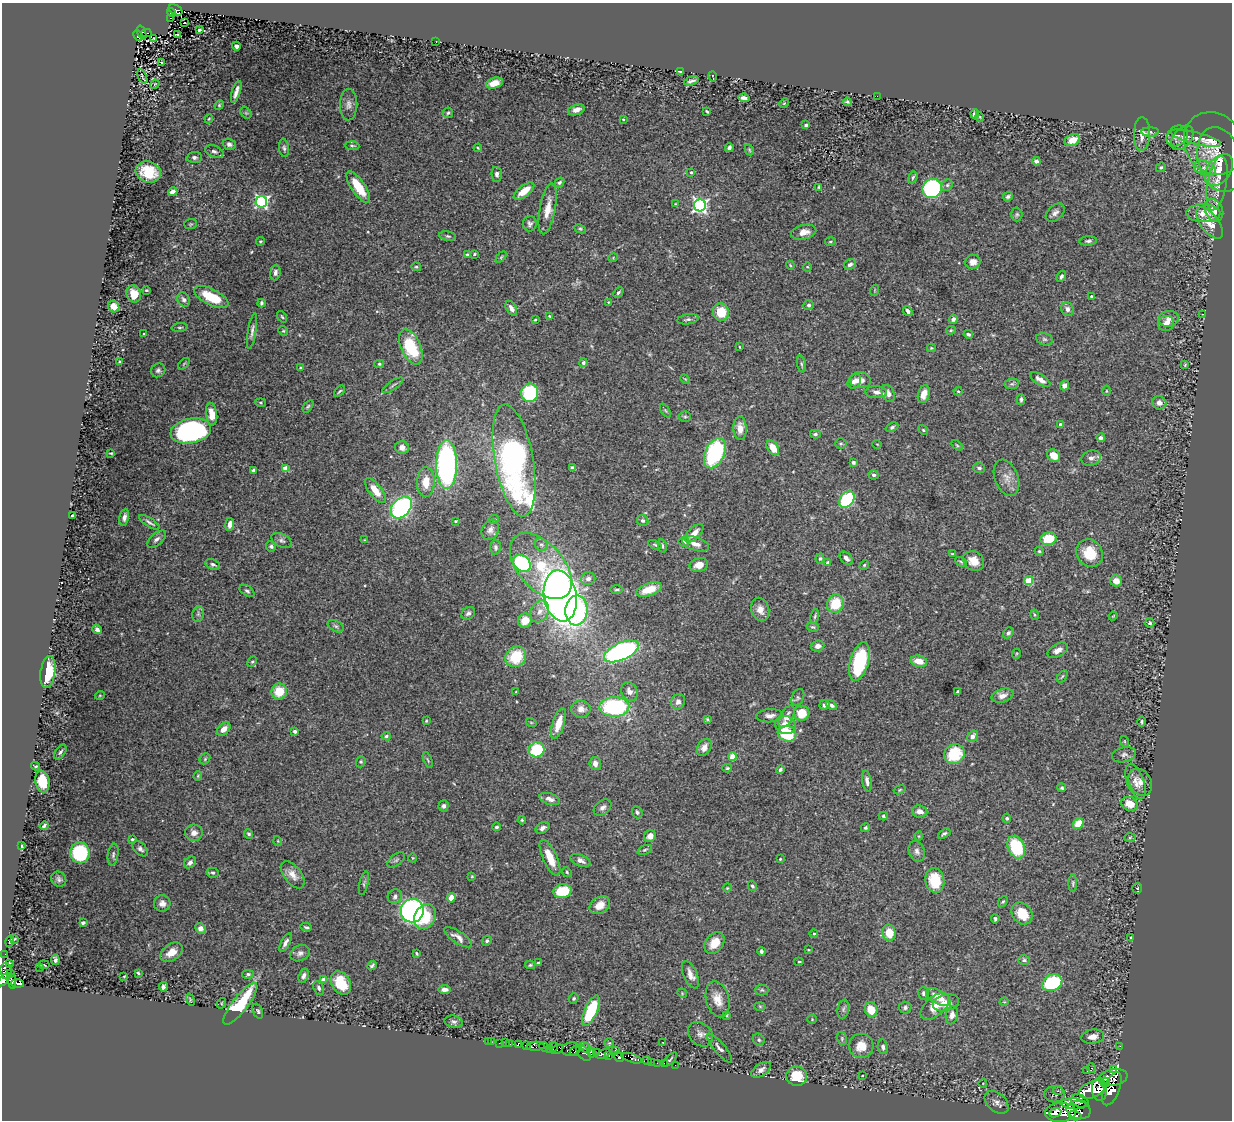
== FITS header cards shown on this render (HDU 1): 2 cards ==
NAXIS1  =                 1230
NAXIS2  =                 1118

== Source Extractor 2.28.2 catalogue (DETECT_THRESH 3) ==
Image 1230 x 1118 px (HDU 1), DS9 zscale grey, 1 PNG px = 1 image px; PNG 1234 x 1122 px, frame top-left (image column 1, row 1118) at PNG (2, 3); each listed source drawn as its Kron ellipse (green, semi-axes under 4 px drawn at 4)
Background 0.464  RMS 0.015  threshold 0.0447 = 3 sigma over >= 5 px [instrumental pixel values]
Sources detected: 480; all 480 listed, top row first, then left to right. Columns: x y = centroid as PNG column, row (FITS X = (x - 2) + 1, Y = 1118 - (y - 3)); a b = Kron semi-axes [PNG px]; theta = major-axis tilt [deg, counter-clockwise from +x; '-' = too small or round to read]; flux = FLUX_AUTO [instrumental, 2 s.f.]
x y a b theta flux
175 10 7 5 -29 23
171 13 5 4 - 49
170 18 3 2 - 3.6
184 22 3 2 - 1.5
199 30 3 3 - 2.3
142 32 7 4 -69 37
147 33 5 3 - 3.5
177 35 3 2 - 0.77
138 36 6 4 -66 46
154 38 3 2 - 0.71
436 41 2 2 - 0.62
236 46 4 3 - 2.9
161 62 3 2 - 0.64
681 72 4 3 - 2.7
142 76 8 2 -65 1.3
713 76 5 2 - 0.69
691 81 7 3 17 2.5
494 83 9 5 16 8.7
155 84 5 3 - 0.86
236 92 11 3 73 5.4
877 96 2 2 - 25
744 98 5 4 - 4.5
847 102 4 3 - 2
784 103 5 4 - 0.9
219 105 5 4 - 1.2
349 105 16 8 89 6.2
576 110 8 5 17 6.8
707 111 4 2 - 1.2
246 113 6 5 - 1.7
448 113 5 5 - 1.7
975 114 4 4 - 3.1
980 117 5 3 - 0.84
209 119 4 4 - 0.91
623 119 3 3 - 1
806 125 4 3 - 2.3
1150 132 9 4 0 2.2
1142 134 17 8 88 9.4
1177 136 12 9 40 4.7
1182 138 14 8 50 6.1
1196 138 26 6 -14 5.8
1072 140 8 5 25 12
1214 143 32 28 -54 29
229 144 7 5 -20 2.9
352 146 7 3 -3 1.5
284 148 9 5 -82 2.3
478 148 4 3 - 0.87
729 148 4 4 - 3
749 150 5 4 - 1.2
214 151 9 6 -21 3.3
194 157 8 5 4 2.5
1220 160 33 21 -75 26
1036 161 4 4 - 3.7
1161 167 5 4 - 1.6
1205 168 11 7 -19 6.3
1219 170 18 11 54 10
148 172 13 10 -18 31
691 172 3 3 - 1.3
497 174 7 5 -87 3.4
913 177 6 4 69 1.6
559 182 5 4 - 1.9
1217 183 27 9 79 15
947 185 6 5 - 2.3
358 187 18 6 -56 28
819 187 3 3 - 1.4
932 188 10 9 - 150
524 191 12 5 37 20
173 192 5 4 - 6.6
1008 197 5 4 - 2.1
261 202 6 5 - 210
675 204 4 2 - 0.66
700 205 6 6 - 280
548 209 26 8 80 15
1214 210 11 9 -65 10
1055 213 11 7 42 4.4
1203 213 17 9 0 11
1017 214 7 5 89 1.9
1210 223 18 9 -53 13
191 224 6 5 - 1.3
530 224 8 7 - 2.9
580 229 6 4 -26 1.4
804 232 13 7 13 8.3
448 236 8 4 -11 1.9
260 241 4 3 - 1
830 241 5 3 - 1.1
1088 241 9 4 6 2.4
474 254 3 3 - 1.3
467 255 4 3 - 1.4
501 257 6 4 46 1.3
613 258 5 3 - 0.77
973 262 7 7 - 7.3
850 264 6 5 - 3.3
790 265 4 3 - 0.91
416 267 5 4 - 1.2
807 267 4 4 - 1
275 273 8 5 83 3.5
1061 276 6 4 59 2.2
146 290 3 2 - 1
875 290 5 3 - 0.86
618 292 6 3 45 1.7
134 294 8 7 - 11
1091 296 3 3 - 1.2
211 297 19 8 -26 32
184 299 7 6 - 3.2
608 302 4 3 - 0.94
261 303 4 3 - 1.9
809 305 5 5 - 1.9
114 306 6 5 - 9.1
511 308 8 5 -59 5.2
1067 309 7 6 - 3.4
908 311 5 3 - 3.5
721 312 9 8 - 26
1202 314 3 2 - 1
549 316 3 3 - 0.81
282 317 6 4 -54 1.4
688 319 10 5 8 2.6
953 319 4 4 - 3.7
1169 319 10 8 10 5.7
535 320 3 3 - 1.3
1166 324 8 7 - 6
180 327 8 3 4 1.5
951 330 5 4 - 1.2
252 331 18 4 80 3.8
283 331 5 4 - 1.2
144 334 3 2 - 0.73
968 334 5 3 - 2
1044 339 8 6 -16 2.8
411 347 19 9 -66 57
739 347 3 2 - 0.68
931 348 4 4 - 1.1
119 361 4 2 - 1.2
583 362 4 4 - 2.7
184 364 7 3 45 1.1
379 364 5 4 - 1.4
801 364 8 3 -79 1.6
1185 365 3 2 - 0.94
301 368 4 4 - 1.4
158 370 7 6 - 2.7
685 379 5 3 - 0.93
860 380 10 8 -4 6.9
1040 380 11 5 -32 5.5
854 381 8 6 54 4.8
1012 384 7 5 7 2.2
393 385 12 3 34 2.6
1064 385 5 4 - 4.7
340 391 7 3 42 1.5
958 391 4 4 - 1
1106 391 5 3 - 0.92
876 392 11 6 -2 4.8
530 393 9 8 - 79
888 393 9 6 -67 6.6
924 394 9 5 74 7.3
1021 399 5 4 - 1.9
261 403 5 3 - 1.1
1159 403 7 6 - 5.3
308 406 7 4 53 1.6
665 410 7 4 -58 1.5
212 414 11 5 -82 12
685 417 6 5 - 1.6
1060 424 4 3 - 1.6
892 427 7 4 24 1.8
740 428 12 6 -88 8.8
923 430 5 4 - 1.5
191 431 20 12 11 210
815 434 5 4 - 2.3
1101 438 4 3 - 2.4
841 443 5 5 - 1.4
877 444 5 3 - 0.72
957 445 6 3 -37 1.2
402 447 7 6 - 5.2
773 448 8 5 -55 16
111 453 3 2 - 0.99
715 453 16 9 65 120
1054 456 7 6 - 12
1091 458 10 7 17 4.4
514 460 57 19 -80 380
853 462 4 4 - 1.9
447 464 24 10 90 270
285 468 4 4 - 18
572 468 4 3 - 3.3
979 468 6 5 - 2.5
253 470 4 4 - 2.9
874 475 5 4 - 2.5
1007 478 19 11 -69 9.5
426 482 15 9 88 15
375 490 15 6 -52 14
847 500 9 6 52 87
401 507 12 9 48 190
72 516 3 3 - 4.3
124 517 8 5 79 3.8
493 519 5 4 - 1.2
456 521 3 2 - 0.94
643 521 6 5 - 2.1
149 522 12 3 -32 2.6
230 524 6 4 84 5.1
490 530 11 8 62 5.7
694 533 12 6 46 8.5
157 539 11 6 41 3.6
1048 539 8 6 11 29
364 540 3 2 - 0.68
282 541 11 6 -26 3.1
684 542 5 4 - 2.3
695 544 14 6 -18 7.9
541 545 7 6 - 2.7
655 545 7 4 -24 1.5
271 546 5 5 - 2.1
662 546 7 4 -77 1.7
495 547 7 5 -89 2.4
1039 551 4 4 - 1.3
1090 553 14 13 - 26
953 554 4 3 - 1.3
846 558 8 5 -46 3.7
820 559 5 4 - 1.9
974 561 11 9 -34 11
961 562 6 4 -28 1.6
522 563 9 7 -40 110
828 563 4 4 - 5.8
213 564 8 5 -24 2.5
699 565 9 6 14 9.7
864 565 5 4 - 1.3
541 566 39 23 -49 59
588 579 7 6 - 3.8
1029 581 4 4 - 30
1116 581 6 5 - 9
617 589 7 3 1 1.5
649 589 13 6 18 20
247 591 8 5 -34 2.2
560 596 26 16 -80 850
835 604 9 8 - 29
760 609 12 9 -75 8.3
576 610 15 11 86 150
540 611 11 9 61 6.9
468 613 7 5 39 2.7
198 614 8 6 79 2.6
1035 615 5 3 - 1.1
815 616 8 4 77 1.7
1113 616 4 3 - 0.81
525 621 7 7 - 12
1150 623 5 4 - 1.6
336 626 8 5 -27 2.5
813 627 6 4 -14 1.5
97 629 5 4 - 3.1
1008 633 6 4 50 2.3
818 646 6 5 - 4.9
1058 650 11 6 30 6.2
621 651 18 8 24 240
1016 654 5 3 - 0.97
516 657 11 9 43 36
919 661 8 5 -14 11
252 662 5 4 - 1.2
859 662 20 9 75 78
48 672 16 7 82 32
1062 676 7 3 56 1.3
279 691 8 7 - 22
629 691 9 8 - 5.8
516 692 3 3 - 0.71
958 692 4 3 - 2.4
100 695 5 3 - 0.81
1002 696 11 6 16 6.5
798 698 9 6 67 2.4
678 702 8 7 - 5
825 705 5 5 - 3.6
831 705 6 4 -34 3.1
614 707 15 10 1 110
581 709 9 8 - 8.4
802 713 8 7 - 22
770 716 13 6 3 4.8
786 717 12 6 60 6.7
707 719 4 4 - 1.2
426 721 3 2 - 0.91
531 722 5 3 - 0.93
1141 722 5 4 - 1.9
558 724 16 6 73 16
785 725 10 9 - 10
224 729 8 5 43 7.7
295 731 3 3 - 2.2
787 734 9 7 -20 42
386 736 5 4 - 1.5
972 736 6 5 - 4.6
1124 741 5 3 - 0.82
704 747 9 6 58 6
537 750 8 7 - 49
60 752 8 4 55 2.3
954 754 11 9 33 37
1124 755 12 7 14 3.8
732 756 4 4 - 19
205 759 6 5 - 1.4
428 760 8 3 -68 1.3
361 762 6 4 70 1.4
595 764 7 6 - 5.7
36 766 4 2 - 1.2
727 768 5 4 - 1.5
780 770 4 4 - 2
198 776 4 3 - 1
867 781 10 4 -80 4.1
1135 781 18 8 -70 8.4
42 782 11 7 -80 25
1140 782 14 11 -61 6.6
1062 788 4 4 - 1.7
900 790 6 4 21 1.1
550 799 10 5 -18 4.7
1130 804 8 6 -24 16
444 806 5 5 - 2.8
603 807 10 7 39 4
920 811 8 6 -6 7.3
637 812 6 5 - 2.4
883 816 5 4 - 1.5
1007 818 4 4 - 1.5
522 820 4 3 - 1.2
1078 824 6 4 51 21
44 826 4 3 - 1.8
497 827 4 3 - 1.9
542 828 7 5 31 4
865 828 5 4 - 1.7
194 833 9 8 - 6.4
944 833 7 4 31 1.8
249 834 5 4 - 1.8
650 836 6 5 - 7
919 836 4 3 - 0.8
1130 838 6 4 3 1.4
132 839 4 4 - 1.8
278 841 5 3 - 0.81
21 846 3 3 - 1.3
1016 847 12 8 -67 63
140 849 9 5 -44 3
645 850 8 4 20 1.5
917 851 10 7 -68 4.2
80 853 10 10 - 88
113 854 11 5 81 2.6
413 858 4 3 - 0.79
550 858 19 7 -65 16
780 859 3 3 - 1
396 860 10 5 39 2.6
580 861 10 5 -22 5.1
190 863 6 5 - 3.3
567 872 5 4 - 1.3
212 873 6 5 - 1.8
293 875 16 8 -52 8.4
472 876 4 3 - 0.88
59 879 8 7 - 2.7
935 880 12 9 -81 35
364 883 12 4 77 2.2
1073 883 9 4 89 1.7
752 886 5 4 - 2
727 888 4 3 - 0.88
1137 888 5 5 - 1.1
562 891 9 7 10 29
395 896 7 7 - 3.5
451 898 5 4 - 12
1003 902 6 4 48 1.4
162 903 8 8 - 5.1
600 905 11 8 32 11
412 911 12 11 - 290
1022 913 12 9 -50 24
425 917 13 10 59 34
995 919 4 3 - 1.6
83 923 4 3 - 1.5
306 927 5 3 - 1.6
200 928 6 5 - 7.4
889 933 8 7 - 19
814 934 4 3 - 1.4
458 937 16 6 -33 5.7
1131 938 3 3 - 1.3
14 939 4 2 - 0.93
10 941 6 3 75 0.74
487 941 5 4 - 1.7
285 943 10 4 60 3.7
714 943 12 8 54 15
808 950 3 2 - 0.68
761 951 4 3 - 1.9
171 952 12 8 34 9.8
300 953 10 7 23 4.1
417 953 4 3 - 1.2
5 954 2 2 - 3.4
55 960 5 3 - 2.3
1024 960 6 5 - 1.9
799 961 5 3 - 1.1
9 963 3 2 - 0.9
538 963 4 3 - 1.4
44 965 5 2 - 1.3
372 965 5 3 - 1.7
530 965 5 4 - 1.5
40 967 3 2 - 0.66
6 971 8 6 -82 440
138 973 3 2 - 1.3
10 974 3 2 - 110
248 974 6 4 8 1.7
690 975 15 6 -66 7.6
124 976 2 2 - 0.69
303 976 7 5 71 3.3
4 980 8 4 51 990
323 980 4 4 - 11
12 981 8 4 -82 420
17 983 6 3 -3 290
341 983 13 9 -58 28
1052 983 10 8 26 76
163 987 5 4 - 2.6
319 988 7 5 -66 2.6
445 990 6 4 1 4.5
762 990 7 5 -1 1.6
682 993 5 4 - 1
923 993 6 5 - 2.4
938 997 14 7 -30 14
574 998 5 4 - 1.5
718 999 18 11 -74 13
190 1000 6 3 -70 1.1
1004 1002 5 3 - 0.74
222 1003 5 3 - 0.73
946 1003 13 8 13 11
240 1004 26 7 52 62
760 1006 6 4 -2 1.2
935 1006 17 9 41 12
905 1007 6 6 - 2.6
843 1009 9 6 79 2.7
871 1010 7 6 - 19
258 1011 8 5 -68 2.2
591 1011 16 6 66 55
726 1015 4 3 - 1.1
952 1015 9 6 76 5
812 1019 4 4 - 0.88
454 1022 9 6 -11 2.8
700 1034 14 10 -44 6.3
1093 1037 11 7 8 7.4
842 1038 7 5 -73 1.6
759 1040 6 5 - 2.1
488 1041 2 2 - 5.3
491 1042 3 2 - 4.7
499 1043 2 2 - 15
505 1043 2 2 - 7.1
609 1043 5 5 - 1.4
663 1043 4 2 - 0.72
509 1044 3 3 - 56
518 1044 4 3 - 110
527 1046 3 3 - 630
536 1046 9 4 3 100
861 1046 12 12 - 16
1120 1046 2 2 - 7.5
544 1047 5 3 - 77
554 1047 5 3 - 99
883 1047 7 5 -83 3
585 1048 6 3 -51 240
719 1048 18 5 -50 4.1
550 1049 3 3 - 39
557 1049 6 3 30 790
571 1049 9 6 11 430
575 1050 6 4 46 350
615 1050 3 2 - 12
584 1053 9 5 -51 410
591 1053 5 3 - 620
597 1053 4 4 - 520
603 1054 8 4 24 730
609 1056 3 2 - 39
619 1057 6 4 -51 820
631 1058 11 4 -19 810
670 1059 9 3 46 1.4
647 1061 4 3 - 27
651 1062 2 2 - 20
657 1063 2 2 - 16
664 1063 2 2 - 13
675 1065 2 2 - 11
1091 1068 5 3 - 0.94
1114 1069 3 2 - 5700
761 1070 11 6 33 4.2
1087 1071 2 2 - 0.68
797 1076 10 9 - 23
862 1076 2 2 - 0.72
1113 1077 14 8 9 3200
983 1083 4 3 - 0.7
1105 1083 5 3 - 3500
1099 1089 11 7 -85 6000
1112 1089 17 7 68 4500
1092 1090 14 8 22 7900
1058 1091 5 3 - 1.5
1055 1094 10 8 1 4.1
1080 1101 9 6 -24 2700
997 1102 14 9 -42 6.9
1074 1104 13 5 -4 3900
1079 1110 12 9 -12 5000
1060 1112 15 9 5 12000
1055 1113 6 4 23 3200
1075 1116 6 4 -17 1900
At the frame edge (FLAGS 8, measured only in part): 1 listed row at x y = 4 980